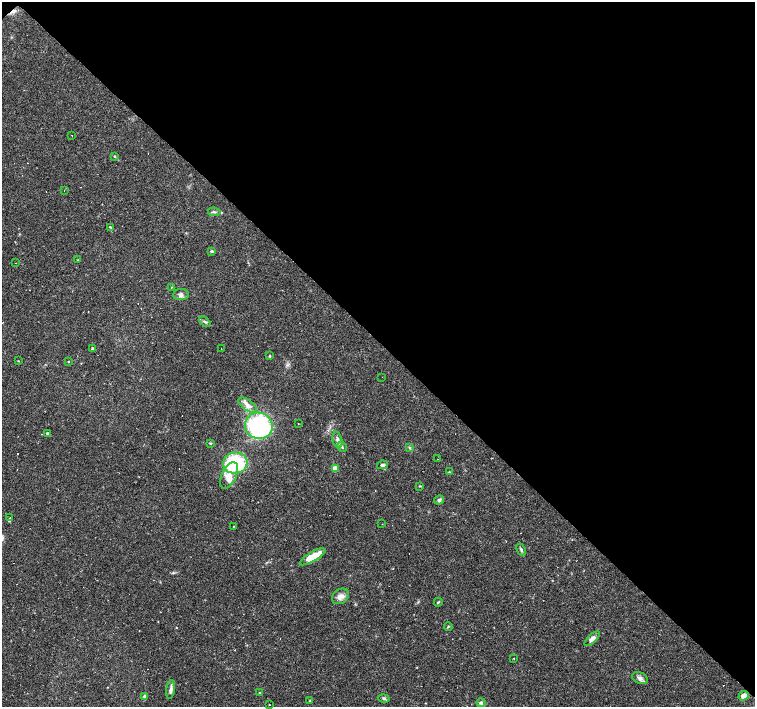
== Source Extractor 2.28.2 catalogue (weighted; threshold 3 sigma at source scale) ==
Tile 3 of 4 x 4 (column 3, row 1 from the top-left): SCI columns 3011-4515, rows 4380-5789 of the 6021 x 6006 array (HDU 1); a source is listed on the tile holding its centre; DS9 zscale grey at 2 x 2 block average (1 PNG px = mean of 2 x 2 image px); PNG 757 x 709 px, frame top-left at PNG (2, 2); each listed source drawn as its Kron ellipse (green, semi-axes under 4 px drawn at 4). Shown black and unused: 48% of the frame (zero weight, under 2 of 3 exposures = <1% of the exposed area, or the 3 px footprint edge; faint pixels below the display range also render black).
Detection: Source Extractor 2.28.2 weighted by HDU 2 'WHT'; one run over the whole footprint, this tile lists its part. Background 0.0408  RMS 0.0037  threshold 0.0165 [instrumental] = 3 sigma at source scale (4.5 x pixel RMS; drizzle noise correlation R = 1.50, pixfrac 1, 0.0396/0.0396 arcsec/px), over >= 5 px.
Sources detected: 77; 23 cosmic-ray / hot-pixel residue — neither listed nor drawn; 2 inside a brighter listed object's ellipse — not listed separately; the other 52 listed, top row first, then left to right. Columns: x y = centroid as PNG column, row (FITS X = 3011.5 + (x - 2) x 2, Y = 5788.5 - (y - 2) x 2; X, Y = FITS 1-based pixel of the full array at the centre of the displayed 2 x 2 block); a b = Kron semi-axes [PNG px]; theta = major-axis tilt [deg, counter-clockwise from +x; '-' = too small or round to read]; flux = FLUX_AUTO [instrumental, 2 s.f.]
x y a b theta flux
72 135 2 2 - 0.49
115 156 4 2 - 0.7
64 190 2 2 - 0.35
214 212 6 3 -8 1.4
111 227 4 2 - 0.64
212 251 3 3 - 1.4
78 260 3 2 - 0.37
16 263 2 2 - 0.58
171 287 3 2 - 0.56
181 294 8 5 6 2.9
205 322 6 3 -39 1.3
92 348 2 2 - 2.1
221 349 2 2 - 0.47
270 356 3 3 - 0.74
18 361 2 2 - 0.49
68 362 2 2 - 0.52
382 377 2 2 - 0.51
248 405 11 5 -35 4.9
298 424 2 2 - 0.4
259 426 14 13 - 120
47 433 2 2 - 1.9
337 440 8 4 -76 2.8
211 443 4 3 - 0.76
342 447 5 3 - 1.4
410 448 4 3 - 1
438 459 2 2 - 0.36
235 463 12 10 7 64
383 465 5 3 - 2
335 469 3 3 - 17
449 472 3 2 - 0.52
229 475 14 7 65 7.7
420 486 4 2 - 0.66
439 500 5 4 - 1.9
10 518 2 2 - 4.7
382 524 2 2 - 0.92
233 526 2 2 - 0.7
521 550 6 3 -62 1.5
313 557 14 5 30 16
340 596 9 7 36 5.1
438 602 4 2 - 0.82
448 627 4 2 - 0.77
592 639 10 4 44 3.8
514 658 2 2 - 0.4
640 678 8 5 -25 3.3
171 690 9 4 80 3.1
260 693 3 2 - 0.63
145 696 2 2 - 7.8
744 696 5 4 - 6.6
384 698 6 3 -11 1.5
310 701 3 2 - 0.65
481 703 4 4 - 1.6
269 705 2 2 - 0.46
Diffuse or blended objects may show on this block-average render without a row.